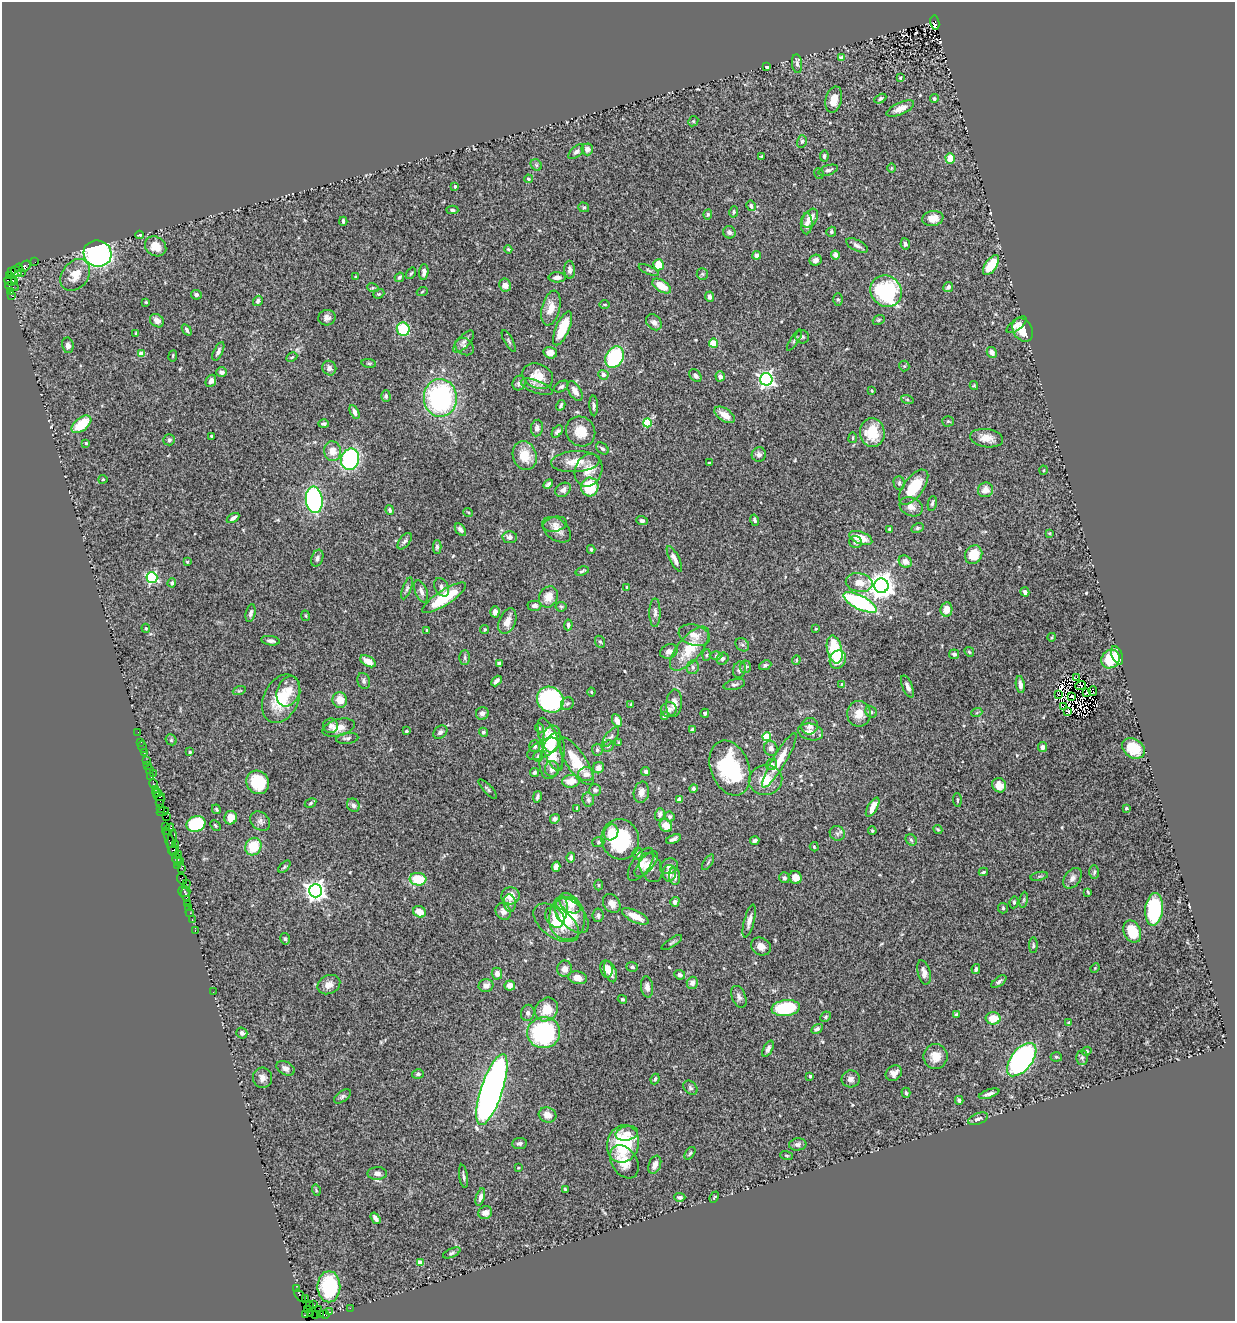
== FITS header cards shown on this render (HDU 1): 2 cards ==
NAXIS1  =                 1233
NAXIS2  =                 1319

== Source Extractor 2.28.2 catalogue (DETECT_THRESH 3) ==
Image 1233 x 1319 px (HDU 1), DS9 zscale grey, 1 PNG px = 1 image px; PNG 1237 x 1323 px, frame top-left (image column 1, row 1319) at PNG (2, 2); each listed source drawn as its Kron ellipse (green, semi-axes under 4 px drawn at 4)
Background 1.39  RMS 0.034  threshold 0.103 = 3 sigma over >= 5 px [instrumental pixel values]
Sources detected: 533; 7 with non-positive FLUX_AUTO (blend fragments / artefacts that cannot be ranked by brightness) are neither listed nor drawn; of the other 526, the 500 brightest by FLUX_AUTO listed and drawn (26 fainter detections omitted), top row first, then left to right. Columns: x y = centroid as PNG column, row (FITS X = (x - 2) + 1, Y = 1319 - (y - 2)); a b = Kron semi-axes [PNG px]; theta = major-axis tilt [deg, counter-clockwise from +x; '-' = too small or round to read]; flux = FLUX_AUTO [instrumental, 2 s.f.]
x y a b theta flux
935 23 7 4 -82 920
842 58 4 3 - 12
797 64 9 5 -83 7.2
766 66 3 3 - 13
900 78 4 3 - 2.6
880 99 6 4 28 4.8
934 99 4 4 - 3.5
834 100 13 8 75 25
900 108 15 6 25 18
693 121 5 4 - 2.9
802 141 6 5 - 4.4
587 149 6 6 - 10
576 152 9 5 43 6.3
824 156 5 4 - 4.9
761 157 3 3 - 3.3
950 158 5 4 - 35
536 165 6 5 - 3.6
891 168 5 3 - 2
828 170 10 5 18 7
819 173 5 4 - 3.2
528 179 4 3 - 2.8
455 186 3 3 - 5
751 206 5 4 - 7.6
584 207 5 5 - 3.5
452 210 6 4 -3 4.7
734 212 6 4 78 3.3
708 214 5 4 - 2.9
810 218 10 6 56 22
933 218 10 7 10 21
343 221 4 3 - 3.5
807 224 10 6 89 12
729 232 6 6 - 9.3
831 232 5 4 - 5.1
140 235 4 3 - 3.1
905 244 6 5 - 6.8
857 245 12 5 -27 8.5
156 246 11 9 -35 28
508 249 4 4 - 2.9
98 254 14 13 - 530
757 255 4 4 - 10
836 255 5 4 - 11
815 260 6 5 - 10
35 262 2 2 - 25
658 265 5 5 - 42
991 265 11 6 55 55
25 266 7 4 40 320
19 268 4 4 - 110
570 270 9 5 -86 9.1
649 270 11 3 -25 4.8
11 271 3 2 - 58
16 272 6 4 -47 290
424 272 8 4 86 10
22 273 2 2 - 48
411 273 6 3 53 3
702 274 6 5 - 3.6
75 275 17 13 52 34
9 276 3 2 - 31
355 277 4 3 - 2.3
399 277 5 3 - 3.1
557 277 8 5 0 11
10 281 6 4 -22 240
14 282 3 2 - 36
505 285 6 6 - 16
662 286 10 5 -33 35
12 287 7 3 -16 84
948 287 5 4 - 8.9
373 288 6 4 -17 2.9
886 291 16 15 - 220
11 292 3 2 - 9.9
422 292 5 3 - 2.2
379 294 6 4 20 3.3
11 295 4 2 - 28
196 295 5 4 - 5.3
709 297 5 4 - 12
838 299 6 5 - 3.5
258 301 5 4 - 7.6
146 302 3 3 - 2.4
604 304 5 3 - 2.2
551 308 18 9 76 27
327 318 8 7 - 9.3
879 320 6 4 22 3.2
157 321 7 6 - 16
654 322 9 7 -46 10
1017 325 12 5 38 11
563 328 18 6 66 67
403 329 7 6 - 90
187 330 6 4 -55 5.7
1023 330 12 9 -60 38
136 334 4 3 - 4.6
802 337 7 6 - 5.5
794 340 12 4 57 5.9
509 341 12 4 -61 4.4
464 342 14 6 47 8.5
713 343 4 4 - 60
68 345 8 6 -80 8.8
464 346 10 8 -36 9
218 351 10 4 64 6.8
992 352 6 4 -59 8.2
550 353 7 5 -17 17
141 354 4 4 - 40
173 356 5 3 - 2.5
292 357 6 3 26 2.7
615 357 11 8 62 170
369 363 7 4 -8 3.3
904 366 5 5 - 2.8
329 368 7 7 - 9.6
222 372 5 5 - 8.2
603 375 5 5 - 7.8
538 376 16 12 -24 38
695 376 7 5 -49 6.8
720 376 5 4 - 9.7
766 379 6 6 - 720
211 381 6 5 - 12
519 383 7 6 - 6.9
974 386 4 4 - 2.7
537 387 17 6 -21 12
561 387 8 5 32 5
575 391 11 6 -59 16
872 391 4 3 - 2.1
386 396 5 4 - 6.4
440 398 19 16 89 360
907 399 6 4 -20 3.3
561 405 5 3 - 4.1
594 406 10 4 -88 6
355 412 7 4 -63 9.2
725 415 11 6 -33 26
948 421 5 5 - 2.9
647 423 4 4 - 110
81 424 11 6 39 68
324 424 5 3 - 4.3
537 428 8 6 81 6.7
557 432 7 4 53 5.7
581 432 15 14 - 41
872 433 14 12 -85 63
212 436 3 3 - 2.6
853 438 5 3 - 2.8
987 438 17 9 -9 25
169 440 6 5 - 4.4
86 443 4 4 - 2.8
602 448 7 5 -39 5.1
332 451 10 8 -82 25
759 454 7 7 - 7.9
525 456 14 12 -73 46
350 459 11 9 70 290
575 462 24 10 3 36
709 463 4 2 - 2.2
589 470 17 13 69 36
1043 470 4 3 - 2.3
103 479 4 4 - 2.4
899 483 7 5 -88 4.4
548 484 6 3 45 4.7
590 487 9 8 - 79
914 487 20 10 53 85
563 490 8 6 36 11
985 490 7 7 - 17
314 500 13 8 -84 350
932 503 7 4 77 4
911 507 12 9 -24 15
390 510 5 4 - 5.1
468 512 5 3 - 2
233 518 7 3 33 6.9
755 520 6 4 -75 4.8
642 521 6 4 -19 5.7
555 524 12 7 13 12
918 528 6 4 26 3.6
890 529 4 3 - 3.5
460 530 7 4 -53 7.6
557 530 16 10 -36 21
1049 533 4 3 - 2.1
510 537 7 6 - 8.4
861 538 12 6 -20 38
405 541 9 5 52 6.5
855 542 6 6 - 6.2
437 547 7 4 -89 4.9
591 549 4 3 - 3.5
974 555 9 8 - 40
317 558 9 5 70 8.1
674 559 14 4 -63 13
187 562 3 3 - 2.4
905 562 7 6 - 15
582 571 7 3 20 3.6
152 578 5 5 - 260
172 583 4 4 - 5.2
859 583 13 9 -11 26
881 586 7 7 - 2600
442 587 10 6 -61 8.3
627 587 3 2 - 2.4
407 588 11 4 70 5.8
421 591 12 6 -68 11
1025 592 5 4 - 5.5
548 597 11 9 61 29
444 598 25 7 33 100
860 602 18 7 -27 270
534 606 7 5 1 7.6
561 607 5 5 - 3.3
946 609 7 6 - 21
495 612 5 4 - 12
251 613 9 4 78 7.1
655 613 14 5 89 8.1
305 616 5 3 - 2.4
507 621 13 8 67 20
568 625 5 4 - 6.2
146 628 4 3 - 2.8
485 629 4 4 - 2.9
816 629 4 3 - 2.2
427 630 3 3 - 2.9
694 635 16 10 -17 24
1052 637 4 3 - 2.1
270 641 9 4 -9 7.3
600 642 6 5 - 3.4
742 645 7 6 - 5.6
690 649 27 11 50 77
835 650 14 7 -76 130
669 651 9 7 19 10
969 652 5 4 - 3.2
954 654 5 5 - 6.5
707 655 6 4 88 2.8
1117 655 10 5 -69 21
716 656 6 4 0 3.2
465 658 7 5 -90 4.5
723 659 6 5 - 5.9
838 659 9 8 - 21
1111 659 10 8 52 62
796 660 4 4 - 2.7
368 661 8 5 -30 26
499 664 4 4 - 7.9
765 665 6 4 23 4.3
693 667 7 6 - 6.4
745 667 6 5 - 5.4
739 670 8 6 79 7.3
1077 678 4 3 - 3.5
364 681 8 6 -69 5.9
496 681 6 3 46 7.6
734 685 11 5 13 5.9
842 685 4 3 - 7
1020 685 8 4 -83 12
1081 685 5 2 - 2.5
907 687 12 5 -68 11
239 691 6 4 18 3.1
288 691 15 11 69 28
1093 691 5 2 - 4.3
591 692 4 4 - 2.6
1086 693 3 2 - 6
1058 694 3 2 - 4.3
1072 696 3 3 - 4.1
281 699 25 17 65 89
340 700 8 7 - 31
550 700 14 12 -38 310
674 703 14 8 85 17
567 704 7 6 - 5.3
631 704 3 3 - 2.7
1064 707 3 2 - 3.3
669 709 8 7 - 11
1068 711 3 3 - 4.5
871 712 6 5 - 4.7
977 712 6 3 20 2.4
482 713 6 6 - 9.7
705 713 4 4 - 3.6
859 714 13 12 - 32
664 716 4 3 - 5.8
617 720 7 4 -64 18
331 726 7 7 - 9.3
810 726 9 8 - 12
338 728 16 8 16 24
539 728 5 3 - 2.2
692 729 3 3 - 3.5
406 731 3 3 - 5.4
138 732 2 2 - 16
440 732 8 5 39 7.6
483 732 4 4 - 4.5
810 732 13 8 -14 16
611 737 12 5 51 7.9
767 737 4 4 - 71
347 738 11 5 6 6.6
552 739 13 9 83 42
171 740 6 5 - 3.7
141 742 2 2 - 8.4
619 743 4 3 - 3.8
550 744 28 9 -71 71
535 746 6 5 - 5.8
608 746 6 5 - 3.9
142 747 6 2 -71 27
1043 747 5 4 - 9.7
771 748 7 6 - 9.3
1133 748 12 9 -36 52
543 749 17 8 28 21
597 750 6 5 - 4.8
190 752 3 3 - 2.7
144 753 3 2 - 8.8
552 756 23 11 77 44
538 757 5 5 - 12
147 760 2 2 - 26
779 760 31 6 59 50
576 761 27 10 -57 74
772 764 6 5 - 5.7
148 765 2 2 - 14
598 768 6 5 - 15
730 768 28 19 -70 200
552 769 7 7 - 12
149 770 3 3 - 160
646 771 4 4 - 5
534 772 5 4 - 4.6
153 773 3 2 - 35
586 774 8 7 - 13
151 777 3 2 - 15
765 780 17 15 13 46
571 781 9 6 5 27
258 782 12 11 - 92
154 784 5 3 - 170
999 785 7 6 - 27
693 788 4 4 - 5
155 789 2 2 - 40
488 789 12 4 -47 4.6
595 790 6 6 - 6.5
641 792 11 7 78 14
157 793 4 4 - 150
159 797 6 2 -9 190
537 797 6 3 78 4.4
160 800 7 3 82 210
588 800 7 6 - 5.7
679 800 4 4 - 8.6
957 800 7 3 -86 3.1
310 803 6 4 30 3.7
353 805 7 6 - 8.4
873 807 11 5 60 30
160 808 4 2 - 59
577 808 3 3 - 2.7
1126 808 4 4 - 4.4
216 809 5 3 - 2.4
163 812 6 3 15 100
660 814 6 4 72 6.7
166 817 2 2 - 52
670 817 5 4 - 4.7
231 818 7 6 - 23
555 819 5 4 - 5.2
260 821 11 8 -41 9.5
196 824 9 7 21 150
215 825 6 3 -46 2.5
666 825 7 6 - 25
166 826 3 3 - 63
168 829 7 3 44 170
938 829 5 4 - 3
872 831 4 3 - 3
611 832 8 7 - 26
837 833 8 7 - 7.2
172 839 9 4 81 330
620 839 20 19 - 170
673 839 8 3 21 6.3
911 840 6 5 - 3.8
755 841 4 3 - 5.1
598 842 6 5 - 4
171 843 16 3 -73 320
175 844 2 2 - 54
253 847 9 7 60 66
814 847 5 3 - 2.6
174 851 5 5 - 340
178 854 2 2 - 29
638 854 6 5 - 5.7
571 857 5 4 - 7.8
177 860 7 4 -61 230
180 861 2 2 - 81
708 862 9 3 57 3.9
641 864 19 9 56 15
646 864 16 7 48 16
178 866 4 3 - 89
669 866 9 7 26 9.5
284 867 7 4 45 3.8
556 867 5 4 - 10
651 867 15 10 -65 18
182 868 2 2 - 33
983 872 5 3 - 3.6
1094 872 7 5 88 4.1
669 873 8 7 - 21
675 876 9 5 -83 9.7
1039 876 9 3 13 3.6
795 877 7 6 - 18
784 878 5 5 - 5.1
1072 878 11 7 54 12
182 879 5 5 - 100
418 879 8 6 -6 65
186 883 3 2 - 43
599 885 5 3 - 2.1
184 891 6 5 - 180
315 891 6 6 - 1400
1088 892 4 3 - 2.2
185 895 7 3 -76 260
511 896 9 8 - 29
1024 900 8 4 82 3.4
675 902 5 4 - 6.1
1014 902 6 4 83 4.3
188 903 4 2 - 110
510 903 9 6 -83 8.4
570 903 12 8 -41 32
612 903 10 8 -53 15
189 907 3 2 - 16
1003 908 5 5 - 3.2
561 909 13 6 90 28
1154 909 16 9 84 160
420 912 7 5 -26 29
503 912 9 7 -55 13
190 913 4 2 - 44
571 915 22 12 -47 52
598 915 7 5 83 5.7
635 916 14 6 -26 30
555 917 11 8 -51 20
192 919 3 2 - 44
567 919 21 18 90 73
749 921 17 5 75 13
556 923 26 14 -36 53
195 930 3 2 - 49
1132 931 11 8 -66 57
285 939 6 4 -74 3.9
672 943 12 3 34 4.5
1033 945 8 4 -90 3.7
761 946 10 8 -30 17
632 967 6 4 -18 4.9
1095 968 5 3 - 2
565 969 8 7 - 15
607 969 8 6 -79 16
976 969 5 4 - 5.4
610 972 11 6 -71 17
924 972 12 6 -76 14
497 974 6 5 - 12
680 975 5 4 - 6.3
578 978 9 6 -12 20
999 982 9 4 36 6.5
692 983 6 5 - 13
329 985 12 9 26 18
486 985 7 6 - 12
510 985 5 5 - 19
647 987 10 6 -82 12
213 992 2 2 - 4.5
739 997 11 7 -69 8.9
622 999 5 4 - 3.3
786 1008 14 8 7 160
547 1009 12 11 - 45
528 1013 8 6 78 7.1
956 1015 4 4 - 4.5
826 1017 5 4 - 3.6
993 1018 7 6 - 44
1069 1023 4 3 - 8.5
817 1029 6 4 30 6.5
242 1033 5 5 - 6.4
544 1033 16 15 - 280
768 1049 9 4 62 7.2
1087 1051 5 4 - 3.3
935 1056 12 12 - 28
1056 1057 5 4 - 3.7
1082 1057 7 6 - 4.8
1022 1060 19 10 52 490
285 1068 10 6 -29 12
894 1073 9 7 35 13
418 1074 6 4 14 4.3
810 1076 3 3 - 3.8
262 1078 10 9 - 13
655 1079 5 3 - 3.9
851 1079 9 8 - 11
690 1088 8 6 -46 6
492 1090 37 11 72 1500
906 1093 5 4 - 3.4
989 1094 11 4 17 9.2
342 1096 9 5 35 5.8
959 1100 4 3 - 5.3
547 1115 9 7 -18 20
978 1119 10 5 21 7.5
627 1133 11 7 13 15
519 1143 7 5 6 6.3
623 1144 19 16 73 150
798 1144 9 6 7 6.7
690 1153 7 4 54 3.6
786 1155 6 3 -19 2.2
624 1162 18 12 -57 39
655 1165 9 6 68 15
518 1168 3 2 - 2.1
377 1173 10 6 0 9.9
464 1176 12 3 -81 5.9
565 1189 4 3 - 3.3
316 1190 6 3 -73 2.3
480 1197 9 4 74 8.7
680 1197 6 4 -3 4.8
714 1197 6 3 67 2.3
485 1213 7 6 - 14
375 1218 6 4 -55 7.9
452 1253 9 4 24 4.8
420 1263 4 4 - 32
329 1287 15 11 -90 120
297 1289 2 2 - 20
300 1296 7 3 -48 110
305 1298 4 3 - 71
314 1305 3 2 - 32
310 1306 3 2 - 140
350 1308 2 2 - 23
308 1310 3 2 - 14
318 1310 2 2 - 23
329 1312 4 2 - 91
311 1314 3 3 - 300
316 1314 3 2 - 42
320 1314 4 2 - 82
325 1314 5 3 - 98
306 1315 3 2 - 170
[26 fainter detections neither listed nor drawn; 7 non-positive-flux detections neither listed nor drawn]